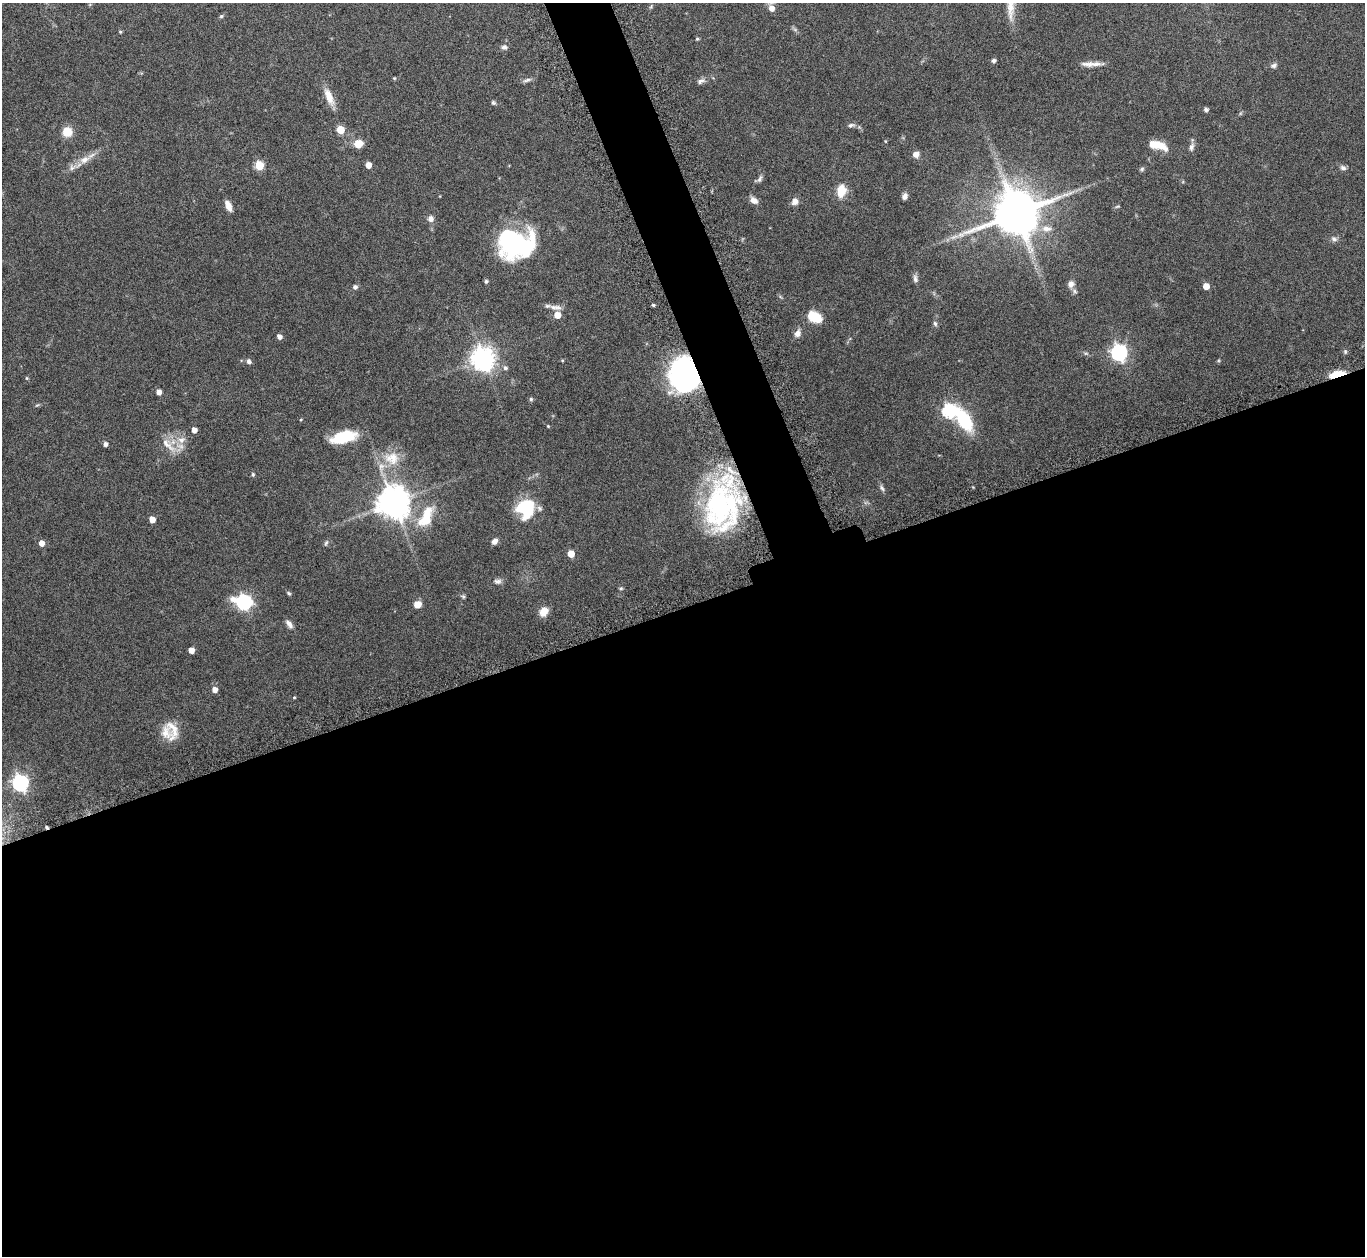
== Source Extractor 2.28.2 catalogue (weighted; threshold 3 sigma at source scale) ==
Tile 15 of 4 x 4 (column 3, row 4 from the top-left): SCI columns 2773-4135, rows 193-1446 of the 5546 x 5534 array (HDU 1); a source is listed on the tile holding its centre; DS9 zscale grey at full resolution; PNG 1367 x 1258 px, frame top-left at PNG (2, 3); no overlay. Shown black and unused: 54% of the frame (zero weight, under 8 of 15 exposures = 4% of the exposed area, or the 3 px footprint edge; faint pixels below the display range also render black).
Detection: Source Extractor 2.28.2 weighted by HDU 2 'WHT'; one run over the whole footprint, this tile lists its part. Background 0.0793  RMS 0.0027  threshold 0.011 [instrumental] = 3 sigma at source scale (4.09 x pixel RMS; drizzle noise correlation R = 1.36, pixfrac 0.8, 0.05/0.05 arcsec/px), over >= 5 px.
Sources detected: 106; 3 inside a brighter object's white glare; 1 long thin detection or spike segment (spike, bleed or trail) — not listed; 4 inside a brighter listed object's ellipse — not listed separately; the other 98 listed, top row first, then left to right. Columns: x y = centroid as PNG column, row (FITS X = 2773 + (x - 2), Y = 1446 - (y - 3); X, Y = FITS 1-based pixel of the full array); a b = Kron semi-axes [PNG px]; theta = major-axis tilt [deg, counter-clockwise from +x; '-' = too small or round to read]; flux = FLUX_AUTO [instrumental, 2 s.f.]
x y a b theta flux
771 8 6 5 - 1.8
221 16 6 5 - 0.35
120 32 4 4 - 0.28
697 39 5 4 - 0.29
504 47 8 6 -2 0.78
994 61 5 4 - 0.65
1095 64 23 6 -1 2
1274 65 9 6 18 0.71
394 78 4 4 - 0.24
527 80 14 4 17 0.7
701 81 12 6 24 0.9
329 97 24 8 -67 3.1
493 103 6 5 - 0.41
1206 109 4 4 - 0.77
851 125 9 5 16 0.63
340 130 5 5 - 6
67 132 9 9 - 4.2
885 141 5 3 - 0.2
358 144 9 8 - 2.7
1158 145 22 9 -17 4.1
1191 147 11 6 71 0.87
916 154 8 7 - 1.3
84 160 18 10 28 2.7
259 165 5 5 - 10
368 165 5 4 - 1.9
1343 168 9 6 -25 0.71
1142 169 6 6 - 0.44
760 179 10 5 67 0.65
841 191 10 7 83 5.6
905 196 7 5 70 0.92
754 200 9 6 -35 1.6
795 201 9 7 57 1.4
228 206 12 6 -67 1.9
1117 206 7 3 9 0.28
1016 213 15 13 16 1000
431 219 8 8 - 1
1047 229 15 8 -4 2
1334 239 9 7 -26 0.8
515 245 39 27 12 30
915 278 12 6 -80 0.87
486 281 4 4 - 0.44
1071 284 9 8 - 1.4
1206 286 5 5 - 2.8
355 287 6 5 - 0.66
653 305 3 3 - 0.34
555 307 19 6 -8 1.4
557 315 5 5 - 3.4
815 317 13 9 -27 6.3
935 324 7 5 -63 0.5
797 333 9 7 65 1.3
279 337 5 4 - 1.1
1119 352 7 6 - 74
1345 352 6 5 - 0.41
1086 353 6 3 18 0.31
483 359 8 8 - 210
562 360 4 3 - 0.22
249 361 6 5 - 0.73
505 368 6 5 - 0.65
1337 374 16 6 15 5.5
685 375 31 22 88 54
27 378 5 4 - 0.26
159 392 5 5 - 1.4
531 399 5 5 - 0.42
949 411 7 6 - 35
301 419 4 3 - 0.18
964 419 21 11 -59 15
548 426 4 3 - 0.22
194 430 4 4 - 1.7
343 437 29 12 15 8.3
181 440 12 8 22 2
105 444 4 4 - 0.89
168 445 29 9 -44 3.2
392 458 22 19 -13 5.8
253 475 5 4 - 0.37
882 488 10 5 -63 0.63
393 503 10 9 - 450
526 507 17 11 16 14
722 507 58 41 83 47
426 518 31 15 57 7.2
152 519 5 4 - 2.3
494 541 7 5 44 1.2
41 543 5 5 - 2
326 543 9 4 71 0.44
571 554 5 5 - 4.2
498 581 11 7 0 0.86
621 588 6 4 -1 0.34
289 593 6 4 -28 0.37
463 596 6 5 - 0.39
244 602 8 6 -15 55
417 604 5 5 - 4
544 611 10 8 54 2.6
289 624 12 6 -53 1.1
191 650 5 4 - 2.1
215 690 5 5 - 1.6
294 697 4 4 - 0.21
166 733 23 16 -72 3.8
20 783 7 7 - 68
47 827 5 4 - 0.34
Overlapping masked pixels (flux is a lower limit): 4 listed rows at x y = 1337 374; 685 375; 722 507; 47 827